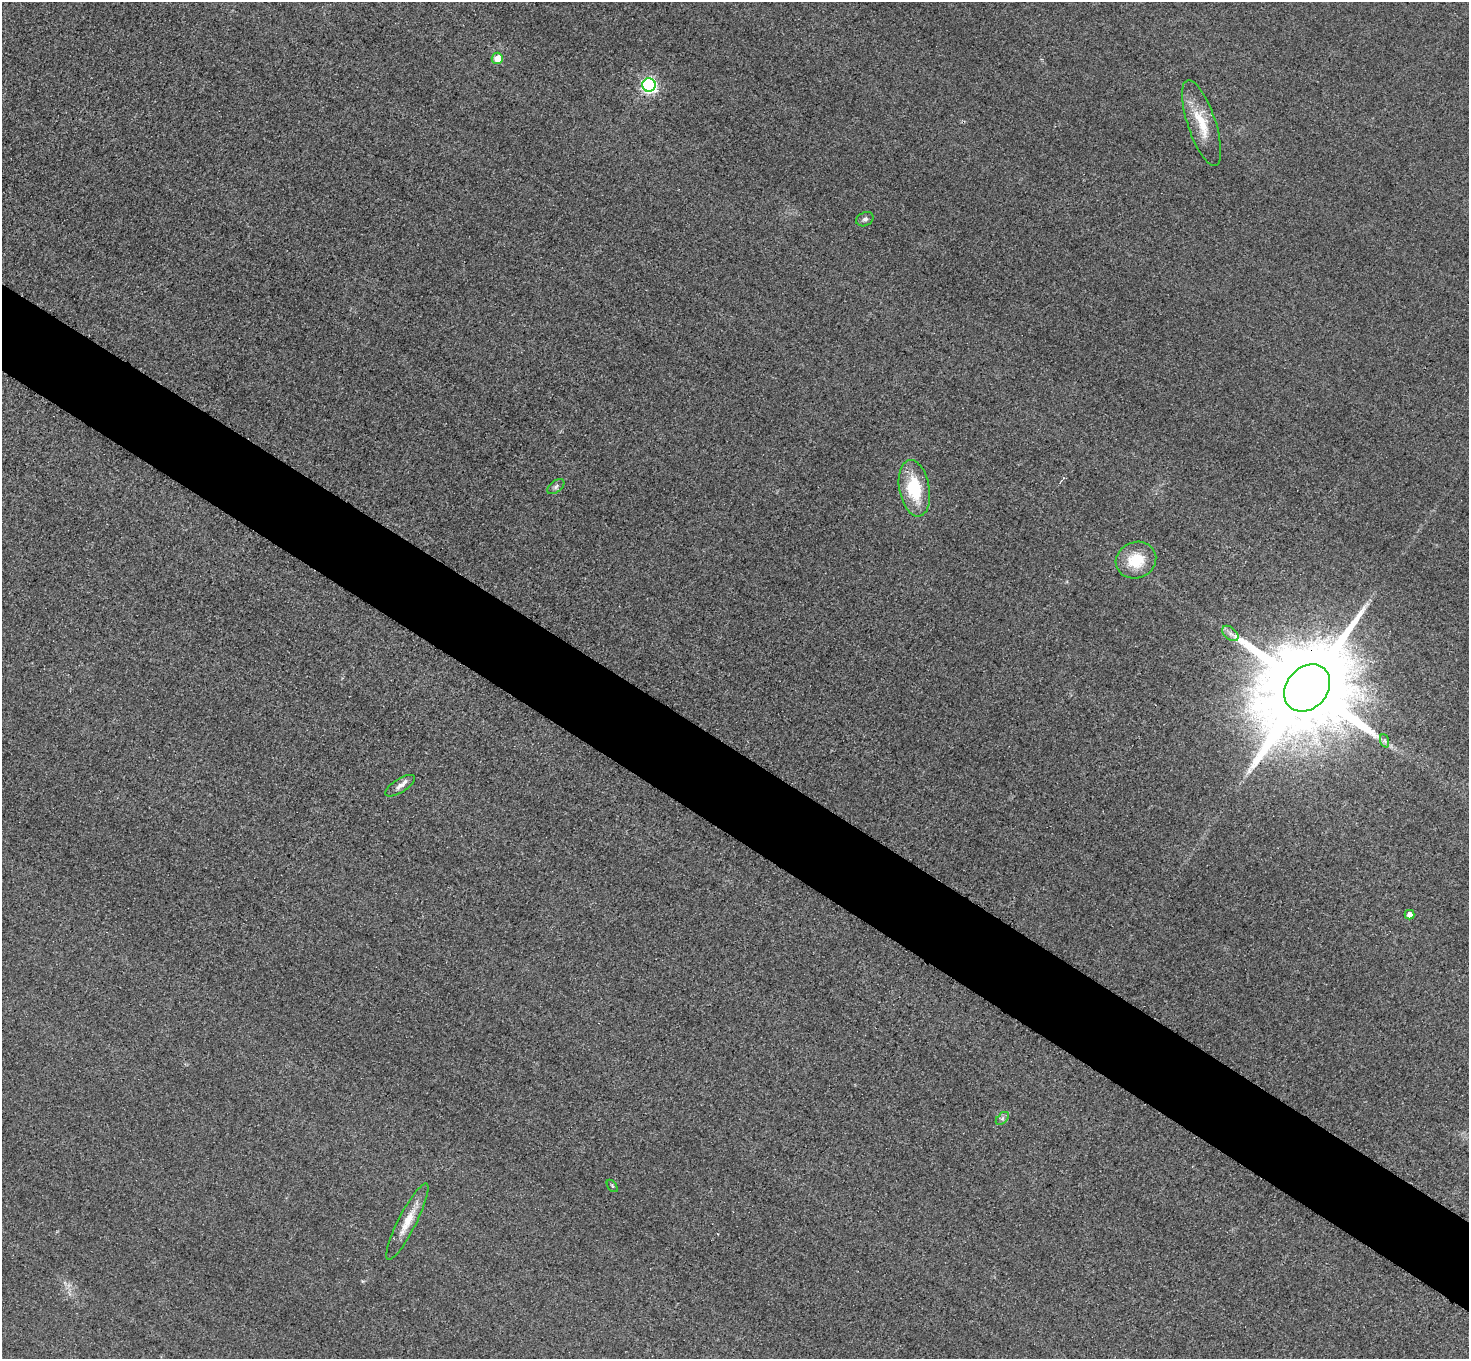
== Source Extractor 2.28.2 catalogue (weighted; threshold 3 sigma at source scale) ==
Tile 6 of 4 x 4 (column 2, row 2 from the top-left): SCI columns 1497-2963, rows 2896-4252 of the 5925 x 5930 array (HDU 1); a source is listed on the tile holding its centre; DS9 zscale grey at full resolution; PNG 1471 x 1361 px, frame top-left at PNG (2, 2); each listed source drawn as its Kron ellipse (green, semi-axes under 4 px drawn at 4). Shown black and unused: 6% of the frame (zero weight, under 3 of 4 exposures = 3% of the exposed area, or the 3 px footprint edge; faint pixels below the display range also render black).
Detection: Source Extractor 2.28.2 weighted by HDU 2 'WHT'; one run over the whole footprint, this tile lists its part. Background 0.0503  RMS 0.016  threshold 0.0727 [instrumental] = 3 sigma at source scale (4.5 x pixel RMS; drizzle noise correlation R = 1.50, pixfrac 1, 0.05/0.05 arcsec/px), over >= 5 px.
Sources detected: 15; all 15 listed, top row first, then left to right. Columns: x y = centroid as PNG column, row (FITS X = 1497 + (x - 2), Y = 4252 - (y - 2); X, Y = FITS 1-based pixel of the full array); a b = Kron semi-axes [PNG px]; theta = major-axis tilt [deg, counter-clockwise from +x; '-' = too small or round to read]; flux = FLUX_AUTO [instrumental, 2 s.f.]
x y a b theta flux
497 58 5 5 - 22
649 85 7 7 - 410
1202 123 45 14 -72 51
865 219 9 6 26 5.2
556 487 10 5 39 4.6
914 488 28 15 -80 83
1136 560 20 18 23 50
1230 633 9 6 -40 6.9
1307 688 26 20 48 48000
1385 741 7 4 -71 3.5
400 786 17 6 32 10
1409 915 5 4 - 12
1002 1118 8 5 45 4
612 1186 7 3 -53 2.2
407 1222 42 9 63 31
Overlapping masked pixels (flux is a lower limit): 1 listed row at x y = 1307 688